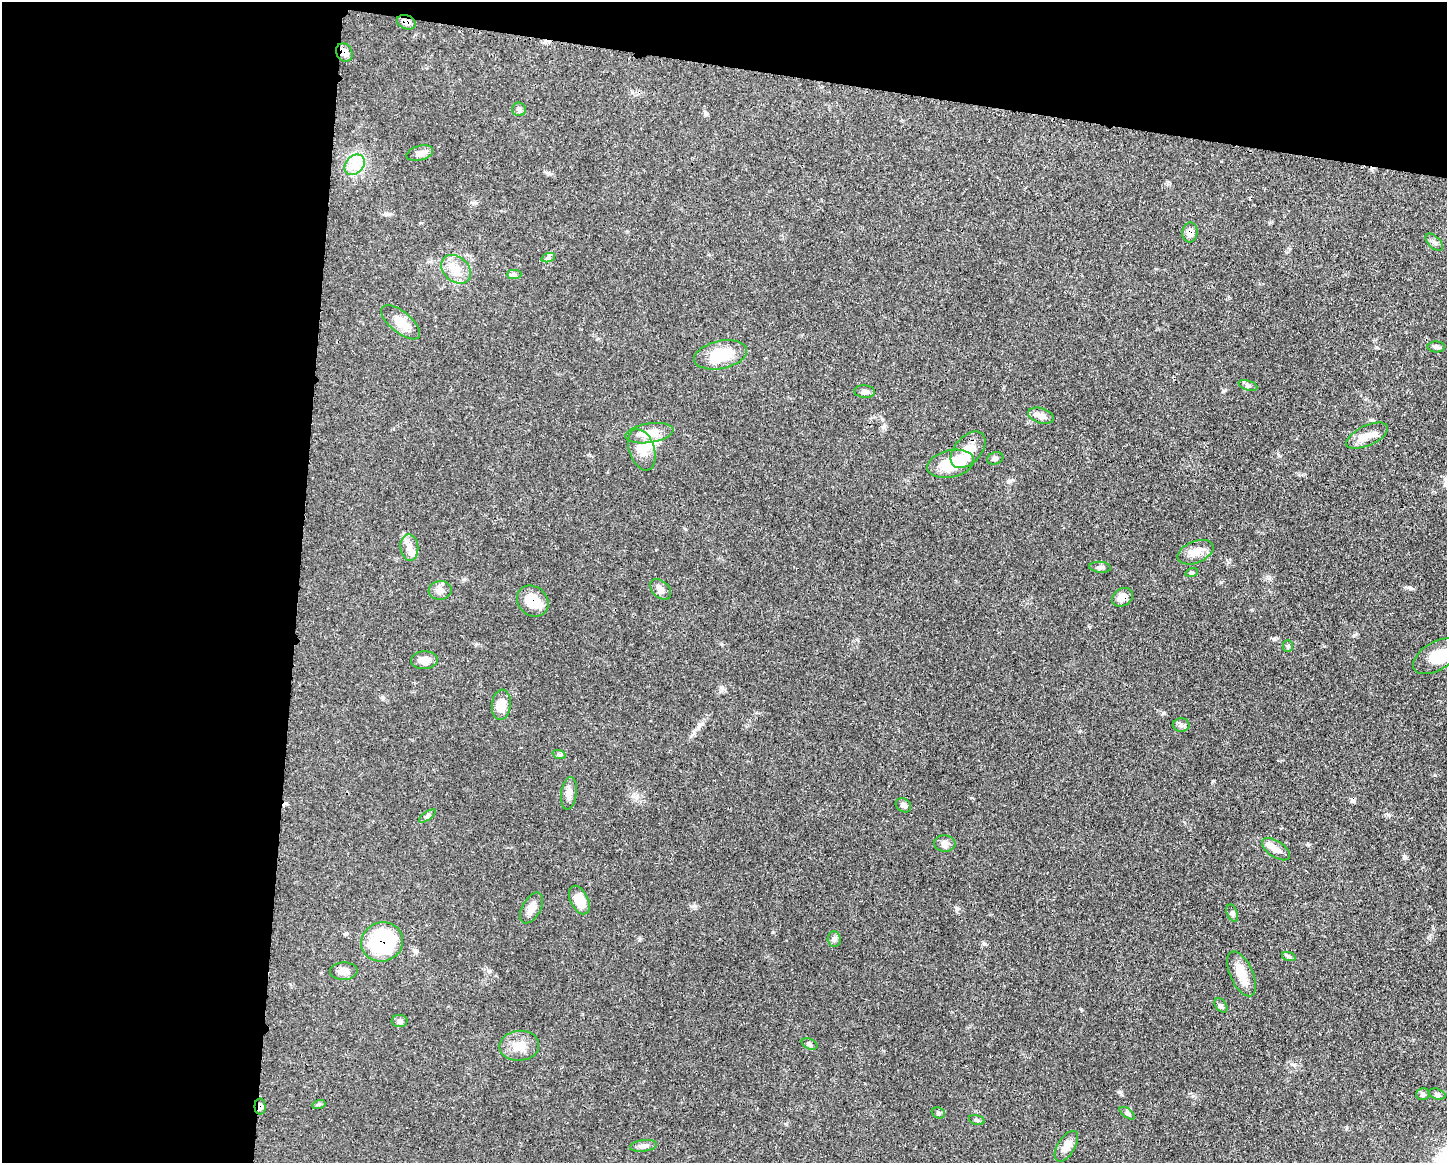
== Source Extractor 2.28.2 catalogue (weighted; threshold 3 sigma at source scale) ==
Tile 1 of 3 x 4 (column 1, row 1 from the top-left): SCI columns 112-1556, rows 3491-4651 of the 4670 x 4658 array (HDU 1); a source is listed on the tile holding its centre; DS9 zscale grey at full resolution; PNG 1449 x 1165 px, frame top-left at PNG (2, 2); each listed source drawn as its Kron ellipse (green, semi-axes under 4 px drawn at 4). Shown black and unused: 27% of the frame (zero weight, under 3 of 4 exposures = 1% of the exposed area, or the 3 px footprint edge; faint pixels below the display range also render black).
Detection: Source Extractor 2.28.2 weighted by HDU 2 'WHT'; one run over the whole footprint, this tile lists its part. Background 0.055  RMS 0.0032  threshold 0.0145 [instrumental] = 3 sigma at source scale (4.5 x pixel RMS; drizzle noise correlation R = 1.50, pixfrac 1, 0.05/0.05 arcsec/px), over >= 5 px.
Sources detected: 68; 2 inside a brighter object's white glare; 2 cosmic-ray / hot-pixel residue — neither listed nor drawn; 2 inside a brighter listed object's ellipse — not listed separately; the other 62 listed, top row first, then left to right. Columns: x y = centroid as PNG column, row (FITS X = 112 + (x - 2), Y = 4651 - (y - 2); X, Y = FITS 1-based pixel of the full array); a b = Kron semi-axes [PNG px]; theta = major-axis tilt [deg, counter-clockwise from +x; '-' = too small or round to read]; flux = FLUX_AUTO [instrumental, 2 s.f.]
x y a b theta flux
406 22 10 7 -21 1.5
344 53 9 7 -62 2.1
519 109 7 7 - 0.83
420 153 14 7 15 2
355 165 11 8 46 3.3
1190 232 10 7 86 2
1434 242 11 6 -44 1
548 258 7 4 18 0.68
456 269 16 12 -40 4.5
514 274 7 4 1 0.7
401 322 23 10 -39 4.4
1436 347 9 5 -1 0.84
721 355 27 14 12 11
1248 385 10 4 -18 0.78
865 392 10 6 -4 1.3
1041 416 13 7 -17 1.6
649 433 24 9 8 5.5
1367 436 22 10 25 3.6
642 450 21 12 -71 4.9
968 450 21 13 48 5.8
995 458 8 6 18 0.77
950 464 24 13 12 10
409 547 13 9 -83 2.5
1195 552 19 11 22 3.3
1100 567 11 5 -4 0.9
1192 572 6 4 19 0.43
661 589 12 8 -42 1.7
440 590 11 9 6 1.8
1122 597 11 8 34 2.4
533 601 17 14 -44 6.6
1288 646 5 5 - 0.51
1437 656 26 14 31 6.5
424 660 13 9 4 2.5
501 705 15 9 84 4.2
1181 725 8 6 -1 1
559 754 7 4 -19 0.52
569 793 16 8 83 2
903 805 8 6 -36 1.1
427 816 10 4 34 0.65
945 843 11 8 -3 1.4
1276 849 16 8 -34 2.6
579 900 15 8 -63 5.1
531 908 17 9 61 2.5
1232 913 9 5 -69 0.73
834 939 8 6 -86 0.88
382 942 21 19 21 28
1289 957 7 4 -20 0.55
344 971 14 9 2 2.3
1241 974 24 11 -66 5
1221 1005 8 5 -53 0.7
400 1021 8 6 1 0.84
810 1044 8 5 -27 0.7
519 1046 20 15 5 4.8
1423 1094 7 6 - 0.79
1437 1094 9 5 -15 0.79
319 1104 6 4 17 0.46
260 1107 8 5 -89 1.6
938 1113 7 5 -22 0.58
1127 1113 9 4 -36 0.67
977 1120 8 4 -16 0.62
643 1146 13 5 7 1.3
1066 1146 17 8 58 3
Overlapping masked pixels (flux is a lower limit): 7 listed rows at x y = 406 22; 344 53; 1190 232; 1122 597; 533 601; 382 942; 260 1107
Isophote crosses this tile's border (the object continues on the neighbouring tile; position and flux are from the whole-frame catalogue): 1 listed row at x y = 1437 656
Unlisted compact peaks at least as high as the median listed source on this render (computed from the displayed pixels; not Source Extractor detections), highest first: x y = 957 908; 1119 1092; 1410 588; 1274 639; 1404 856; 694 906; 1294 1065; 773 932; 1435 775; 984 944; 489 971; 1388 815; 1280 456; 383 698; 1308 844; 884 427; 1081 1009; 1354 635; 1376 347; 1163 712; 639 939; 1193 1096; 721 644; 1269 578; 1223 391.